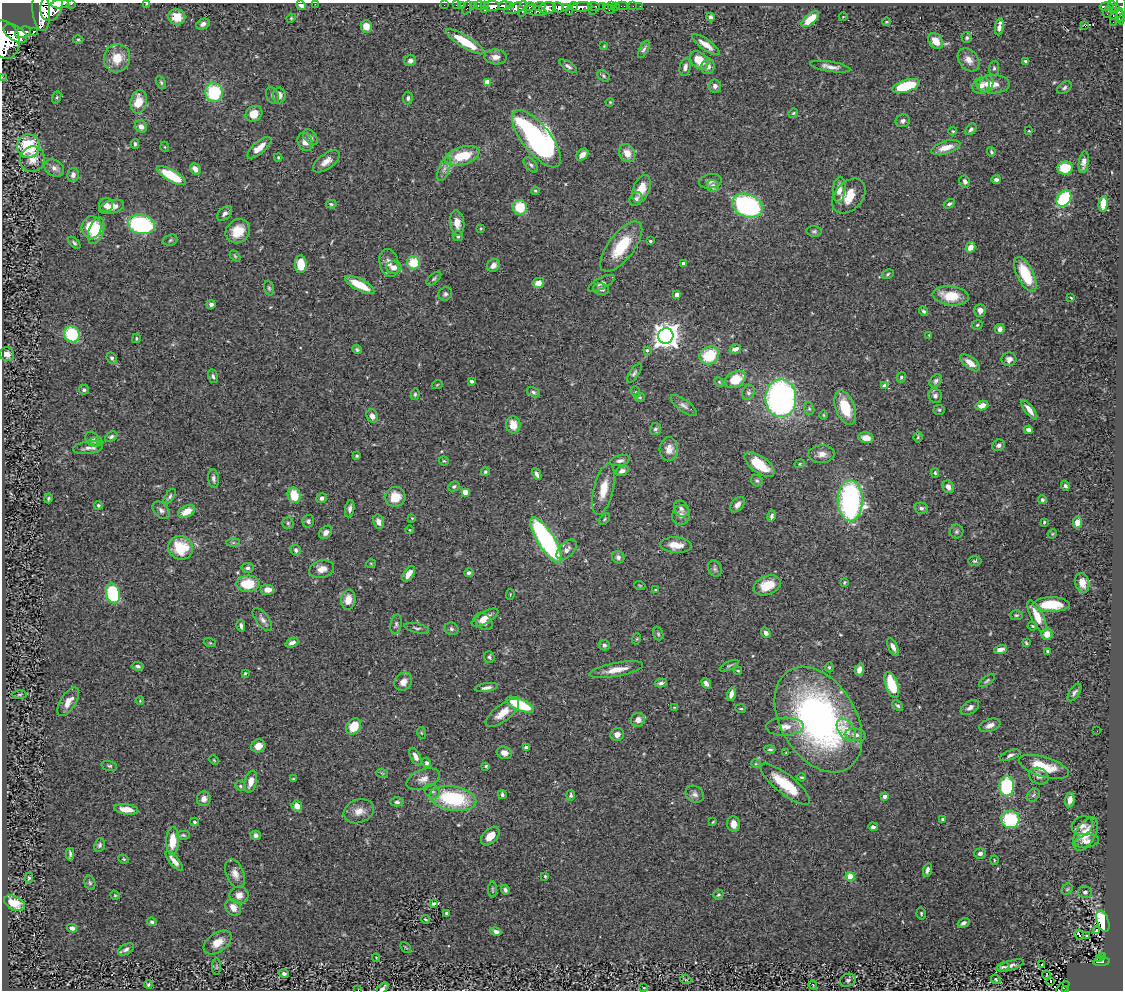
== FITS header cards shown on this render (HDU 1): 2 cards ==
NAXIS1  =                 1121
NAXIS2  =                  988

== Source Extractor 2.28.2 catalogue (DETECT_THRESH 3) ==
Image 1121 x 988 px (HDU 1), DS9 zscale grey, 1 PNG px = 1 image px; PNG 1125 x 992 px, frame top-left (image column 1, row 988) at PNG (2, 3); each listed source drawn as its Kron ellipse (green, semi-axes under 4 px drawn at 4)
Background 0.732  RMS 0.03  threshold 0.0913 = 3 sigma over >= 5 px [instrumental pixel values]
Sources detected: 457; all 457 listed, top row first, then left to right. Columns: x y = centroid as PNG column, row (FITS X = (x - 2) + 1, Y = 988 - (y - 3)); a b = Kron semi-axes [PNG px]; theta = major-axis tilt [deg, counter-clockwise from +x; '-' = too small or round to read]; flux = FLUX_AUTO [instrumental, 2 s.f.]
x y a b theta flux
60 4 8 4 7 1200
71 4 3 2 - 84
147 4 3 3 - 2
315 4 2 2 - 4
301 5 5 4 - 7.8
444 5 2 2 - 11
456 5 2 2 - 9.9
462 5 2 2 - 14
473 5 3 2 - 28
51 6 15 10 72 4200
480 6 6 3 2 55
485 6 3 3 - 44
492 6 8 5 0 1300
504 6 6 4 5 420
510 6 3 3 - 310
530 6 5 3 - 240
539 6 6 3 3 250
573 6 4 3 - 460
594 6 6 3 -4 250
611 6 3 2 - 26
616 6 2 2 - 7.2
622 6 5 2 - 13
633 6 2 2 - 8.5
640 6 2 2 - 4.7
1107 6 7 3 -1 250
558 7 6 4 -29 810
565 7 4 4 - 340
582 7 10 4 5 1300
602 7 4 3 - 37
1113 7 6 3 -71 220
467 8 7 3 63 81
516 8 13 5 19 740
547 8 8 6 8 1300
1121 8 17 4 -89 370
523 9 8 3 76 530
609 9 6 3 -19 30
485 10 3 3 - 41
592 10 3 2 - 33
41 11 20 8 -84 4700
535 11 11 5 -12 320
569 11 3 2 - 71
1108 12 6 2 72 13
1116 14 7 4 45 320
1119 16 7 4 80 230
177 17 8 8 - 37
710 17 4 3 - 4.8
843 17 4 3 - 1.3
291 18 5 4 - 2.4
810 19 11 5 42 39
887 22 4 3 - 1.8
1113 22 2 2 - 8.8
203 24 7 5 24 7.8
1084 25 3 3 - 40
366 26 6 5 - 17
999 27 8 4 80 10
34 31 3 3 - 160
23 32 8 5 23 1600
15 33 13 7 -33 2700
967 38 5 5 - 3.7
4 39 19 14 -74 6700
78 39 5 3 - 2.3
936 41 9 6 -48 23
465 42 22 6 -32 66
706 45 16 5 -35 21
604 46 3 3 - 1.5
644 49 10 4 62 5.2
496 57 11 7 -3 13
117 58 14 13 - 42
699 60 10 7 -45 43
968 60 13 9 -51 16
410 61 6 5 - 6.7
1026 61 3 3 - 4.6
568 66 10 4 -33 5.4
708 66 8 6 74 11
685 67 9 5 77 8.1
830 67 20 5 -9 13
994 68 7 5 80 4.1
603 76 7 5 -44 3.9
2 77 2 2 - 12
487 82 4 4 - 32
161 83 7 4 -63 3.5
986 84 9 7 70 8.5
993 84 17 9 1 23
981 85 9 7 44 13
715 86 6 6 - 7.4
906 86 14 6 17 95
1064 88 8 5 35 4.5
214 93 9 8 - 120
279 95 8 6 -89 14
272 96 9 6 -65 6
57 97 6 4 71 2.9
408 98 6 4 84 4.5
139 102 12 8 78 35
610 102 4 3 - 1.7
793 113 5 4 - 2.4
254 114 9 7 35 29
903 121 7 6 - 6.4
141 126 6 5 - 12
971 129 6 4 49 4.8
953 131 4 3 - 2.2
1029 131 3 2 - 1.4
310 137 9 6 -49 6.8
536 139 35 14 -51 690
305 142 9 7 -68 16
135 144 5 3 - 3.2
28 146 12 11 - 120
165 147 5 3 - 1.8
946 147 15 6 16 26
259 148 15 6 40 22
991 152 5 4 - 3
627 153 9 7 -59 25
582 155 7 5 42 17
462 156 18 9 16 71
278 157 4 3 - 2.3
32 159 13 12 - 21
326 161 15 7 36 17
1084 162 11 5 82 12
531 165 9 5 -49 5.4
54 168 10 8 -31 12
1065 168 7 6 - 57
195 169 6 5 - 15
444 169 12 5 69 11
73 175 7 5 76 7.9
171 176 16 5 -29 87
996 180 4 3 - 5.6
710 181 11 7 11 8
965 181 6 5 - 6.3
713 186 6 6 - 11
641 189 14 8 69 31
839 190 13 6 85 19
535 191 4 3 - 2.3
849 196 20 13 49 40
1064 198 9 6 50 140
636 199 7 6 - 7
331 204 5 4 - 3.2
949 204 6 4 31 5.1
1103 204 8 4 85 39
106 205 7 7 - 9.5
747 206 16 11 -21 440
112 207 13 6 17 20
520 207 7 7 - 59
225 214 9 5 43 7.3
457 223 13 7 -83 18
141 224 13 9 -10 220
91 227 11 10 - 62
481 229 4 3 - 1.7
96 231 14 7 71 55
238 231 13 11 42 40
814 231 7 5 -6 4
458 236 5 5 - 4.2
170 240 7 5 22 3.6
650 241 3 3 - 2.8
74 243 7 4 -43 4.1
621 246 30 13 52 84
970 247 5 4 - 16
235 256 6 4 -46 2.5
389 263 14 9 -76 16
413 263 7 6 - 49
684 263 3 3 - 8.2
301 264 9 6 -87 46
493 265 7 6 - 12
394 267 8 6 -4 17
888 274 6 4 29 3.2
1025 274 19 8 -64 80
434 279 9 4 42 3.9
538 283 6 5 - 14
601 283 15 5 28 7.9
360 285 16 5 -27 52
269 288 7 4 -75 3.5
601 289 8 5 -12 7.7
445 294 7 6 - 5.2
677 295 4 4 - 19
951 296 18 9 -7 51
1071 298 3 2 - 1.6
211 304 4 4 - 7.3
980 310 6 6 - 12
923 311 5 4 - 3.6
977 325 5 4 - 3.3
1000 329 5 5 - 7.2
72 334 8 7 - 98
929 335 3 3 - 1.4
666 336 7 7 - 2200
136 338 5 3 - 2.3
735 349 6 4 16 11
357 350 5 4 - 3.5
647 350 4 3 - 3.7
7 354 7 6 - 9.3
709 355 10 8 33 79
112 358 6 5 - 5.3
1009 359 7 6 - 9.4
970 363 12 5 -38 17
634 373 11 4 55 4.8
213 376 7 5 -76 4.6
901 377 5 4 - 3.8
735 380 11 7 28 56
472 381 4 3 - 4.7
936 381 7 5 51 5.4
719 382 5 4 - 2.3
437 385 5 3 - 1.7
885 386 4 4 - 24
84 390 5 5 - 3.9
533 392 7 4 -29 4.5
636 392 5 3 - 2.3
748 393 8 6 66 5.4
415 394 6 4 75 3
935 396 7 6 - 6.8
640 397 5 4 - 2.8
781 398 19 15 -90 600
684 405 15 6 -36 8.9
982 406 6 4 15 17
845 408 18 9 -70 69
809 409 6 5 - 3.9
939 410 5 5 - 3.3
1029 410 11 4 -53 16
823 415 5 3 - 1.7
372 416 7 5 -70 10
513 425 8 7 - 27
655 429 6 5 - 5
1028 430 5 4 - 7.7
111 437 6 4 27 4.5
918 437 5 4 - 2.8
866 438 8 5 -12 14
92 439 8 6 -53 9.9
96 441 6 5 - 3.6
999 445 6 5 - 6.3
88 448 15 6 7 10
669 449 12 9 86 19
822 454 13 9 3 15
357 456 3 3 - 2.9
444 461 5 4 - 2.4
620 461 10 5 12 6.5
800 464 5 4 - 2.2
759 465 17 8 -37 54
622 471 7 4 21 8
485 472 4 4 - 2.9
935 473 5 4 - 2.8
537 474 6 3 -63 7
213 478 9 5 -83 6.9
757 481 6 5 - 4.1
454 486 6 4 27 3.7
1065 486 5 4 - 4.3
948 487 6 5 - 12
603 489 26 9 76 34
465 492 4 4 - 33
294 495 8 6 -71 48
170 496 8 4 56 4.3
395 497 10 10 - 35
48 498 5 4 - 3.2
322 498 5 4 - 6.8
1042 500 4 4 - 5.6
850 501 20 12 -89 420
98 505 4 4 - 3.1
738 505 9 6 50 11
921 508 7 5 -14 5.7
350 509 9 4 80 7.2
681 509 8 7 - 8.1
161 510 10 7 -48 8.4
187 511 9 5 26 28
681 515 10 9 - 9.8
772 516 5 3 - 5
412 518 4 4 - 1.8
604 519 7 4 47 2.9
308 521 6 5 - 5.5
378 522 7 5 -75 9.8
1044 522 3 3 - 2.3
1077 522 6 4 80 18
288 523 5 5 - 3.7
410 530 4 3 - 1.5
326 532 7 5 48 9.2
956 532 7 7 - 5.2
1052 534 5 4 - 2
546 540 26 8 -58 400
233 543 7 4 0 3.7
676 545 15 7 -4 26
180 548 13 11 -26 79
296 550 5 4 - 5.2
567 550 12 7 45 13
618 557 6 6 - 6.1
975 561 7 5 0 3.6
371 563 5 3 - 1.7
247 568 6 5 - 5.2
322 569 12 8 13 18
715 569 8 6 -67 5.6
469 573 5 4 - 5.1
409 574 9 5 56 16
844 582 4 3 - 2.3
1082 583 10 7 -75 21
248 584 11 8 5 63
767 585 14 9 21 44
640 586 5 3 - 1.9
268 590 7 5 0 15
655 590 4 4 - 1.9
113 593 10 7 -75 160
510 594 5 2 - 1.3
348 600 10 7 81 22
1051 605 18 7 0 52
1016 615 6 5 - 3.7
1037 616 17 6 -64 36
485 617 15 6 29 17
262 619 13 6 -53 9.7
484 621 10 7 -44 17
396 624 10 5 79 5.9
241 626 6 3 -78 5.4
1032 626 5 3 - 2.3
417 628 13 4 -13 5.2
451 629 7 6 - 5
766 633 5 4 - 8.7
658 634 7 5 -69 3.3
1047 634 6 5 - 20
636 639 6 3 69 2.2
210 643 6 4 -18 2.3
292 643 7 4 22 8.3
1026 643 4 2 - 2.6
604 645 5 5 - 4.9
893 647 10 4 -65 9.6
1000 649 7 4 17 12
1048 651 4 3 - 4.1
489 657 6 5 - 3.9
138 666 6 3 -7 4.1
729 666 10 3 25 3.4
829 667 5 4 - 4.6
616 670 27 7 10 28
859 670 6 4 72 11
738 671 4 4 - 2
245 673 3 2 - 2
987 681 9 4 34 3.6
403 682 10 8 49 14
661 683 6 4 11 5.9
706 683 5 4 - 8
892 685 13 6 -71 81
486 688 12 4 8 8.3
1074 692 10 4 56 6.2
731 694 7 4 74 9.2
20 695 7 3 1 2.6
140 701 4 3 - 1.8
68 702 16 7 58 20
520 705 15 5 -23 110
898 706 6 4 -41 3.9
674 707 4 3 - 1.8
970 707 10 6 33 8.7
741 709 5 3 - 2.5
502 713 20 8 38 26
638 720 7 6 - 13
818 720 57 38 -59 690
990 725 11 6 19 11
354 726 9 7 53 45
785 727 19 9 2 22
846 730 13 8 -55 20
1097 731 3 2 - 1.9
422 733 6 3 -70 2.1
617 734 7 6 - 12
856 735 10 6 -8 9
258 746 7 6 - 18
526 747 4 3 - 7
770 749 5 4 - 3.6
504 753 7 6 - 12
786 753 4 3 - 1.9
1010 755 11 4 21 6.4
415 757 9 5 -65 11
214 760 5 3 - 1.9
426 763 5 4 - 5.1
756 764 5 3 - 1.9
109 766 8 5 -16 3.8
486 766 4 3 - 2.7
1044 767 26 10 -17 60
382 773 6 3 -19 2.3
1039 776 10 8 -25 11
802 777 4 3 - 2.3
293 779 4 2 - 2
423 779 17 9 20 17
251 782 11 6 76 18
785 784 30 9 -38 79
240 786 5 4 - 3.4
1007 786 10 7 89 130
432 791 8 6 -41 6.7
695 794 9 8 - 8.3
502 795 4 3 - 4.2
571 795 5 4 - 3.4
1033 795 7 5 45 4.6
885 796 4 3 - 9.3
453 798 23 12 -10 160
204 799 7 7 - 12
1070 800 7 4 82 13
397 802 6 4 0 4.6
297 806 5 5 - 16
126 809 12 5 -8 24
359 811 15 11 20 21
942 819 3 3 - 3.7
1010 819 9 8 - 130
194 822 4 4 - 3.8
713 822 3 2 - 1.8
733 824 8 6 -79 15
1082 826 11 9 27 10
873 827 5 4 - 6.2
1086 834 18 10 61 36
183 835 7 4 -2 3.4
256 835 5 4 - 5.9
490 836 11 7 45 23
172 841 14 6 87 39
1087 841 12 6 11 9.2
100 845 7 5 68 5
980 853 6 5 - 6.6
70 854 6 3 -89 4.2
124 859 5 4 - 2.4
994 860 4 3 - 1.5
174 861 12 4 -50 13
927 870 7 4 74 6.5
235 874 15 9 -68 15
545 876 3 3 - 2.1
850 876 4 4 - 60
29 878 5 3 - 2.8
90 883 7 5 -74 3.9
492 889 8 3 -89 3
1067 889 6 5 - 2.7
505 890 5 4 - 4.8
1085 892 7 6 - 5.4
115 895 5 4 - 2.1
239 895 9 8 - 15
718 895 5 4 - 2.9
14 903 11 7 -28 27
433 904 3 3 - 3.2
233 907 9 7 -56 21
446 913 3 3 - 3.8
921 913 6 4 -78 3.3
425 919 4 3 - 2
1103 921 11 6 -71 170
152 922 5 4 - 4.2
963 923 6 4 32 5.8
72 928 5 4 - 7.8
1097 930 3 2 - 1.2
496 931 6 4 -14 8.1
1079 935 5 3 - 50
1086 936 3 2 - 2.4
218 942 16 9 35 29
406 947 6 2 -44 1.7
126 949 9 5 29 5
1103 956 3 3 - 17
376 958 4 2 - 1.6
1100 959 3 3 - 18
1102 962 8 3 5 120
1042 964 3 3 - 26
1010 965 14 5 16 9.5
216 967 8 4 -90 3.2
1003 967 6 3 13 3.7
284 974 5 4 - 5.6
1046 975 4 2 - 1.4
996 979 5 3 - 2.4
686 980 5 3 - 1.9
848 980 8 6 19 5.3
1051 982 2 2 - 4.2
148 984 4 4 - 3
813 985 5 3 - 2
383 988 7 3 44 6.4
644 988 3 2 - 1.3
1063 988 8 3 43 28
1065 989 3 3 - 33
358 990 2 2 - 9.9
At the frame edge (FLAGS 8, measured only in part): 13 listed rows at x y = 60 4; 71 4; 147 4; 315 4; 301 5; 51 6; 1121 8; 41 11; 4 39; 2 77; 383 988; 1065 989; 358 990